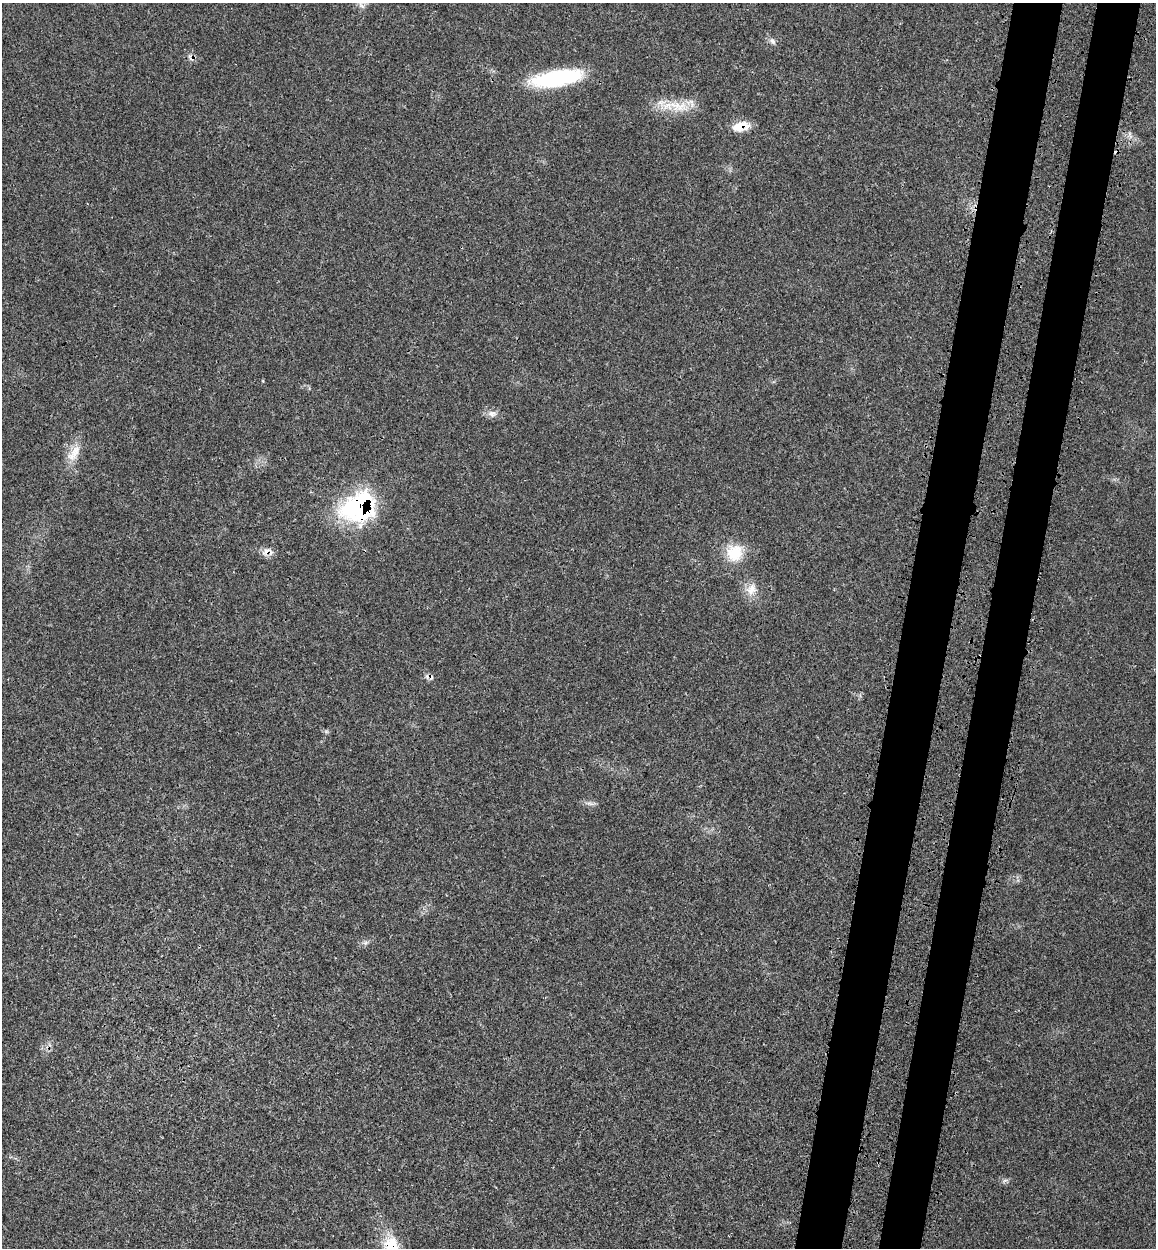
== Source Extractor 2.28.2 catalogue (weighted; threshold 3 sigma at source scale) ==
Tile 10 of 4 x 4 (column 2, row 3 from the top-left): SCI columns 1479-2632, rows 1337-2582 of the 5150 x 5164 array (HDU 1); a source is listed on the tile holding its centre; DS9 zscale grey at full resolution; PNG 1158 x 1250 px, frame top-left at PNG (2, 3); no overlay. Shown black and unused: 8% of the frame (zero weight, under 3 of 4 exposures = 8% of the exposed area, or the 3 px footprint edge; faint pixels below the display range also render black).
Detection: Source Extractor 2.28.2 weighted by HDU 2 'WHT'; one run over the whole footprint, this tile lists its part. Background 0.0213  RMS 0.0033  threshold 0.0149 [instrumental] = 3 sigma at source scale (4.5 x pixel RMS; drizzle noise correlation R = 1.50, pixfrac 1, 0.05/0.05 arcsec/px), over >= 5 px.
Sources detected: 14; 2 cosmic-ray / hot-pixel residue — not listed; the other 12 listed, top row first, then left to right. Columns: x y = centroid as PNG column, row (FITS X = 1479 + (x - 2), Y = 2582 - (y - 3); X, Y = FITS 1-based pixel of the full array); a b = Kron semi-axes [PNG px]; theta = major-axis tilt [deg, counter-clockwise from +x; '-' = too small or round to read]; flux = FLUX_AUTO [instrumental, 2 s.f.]
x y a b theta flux
773 41 10 5 -53 1.1
556 78 57 17 9 29
678 106 31 15 -12 8.9
741 126 22 11 11 5.3
492 414 13 8 4 1.9
75 451 25 12 68 5.4
360 506 34 26 26 51
266 551 15 8 41 2.2
735 553 23 22 - 9.2
751 590 17 14 46 4.1
590 803 12 4 -11 1.1
392 1246 31 20 -67 12
Overlapping masked pixels (flux is a lower limit): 4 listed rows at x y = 741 126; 360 506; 266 551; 392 1246
Isophote crosses this tile's border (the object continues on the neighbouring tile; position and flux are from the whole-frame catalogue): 1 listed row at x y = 392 1246